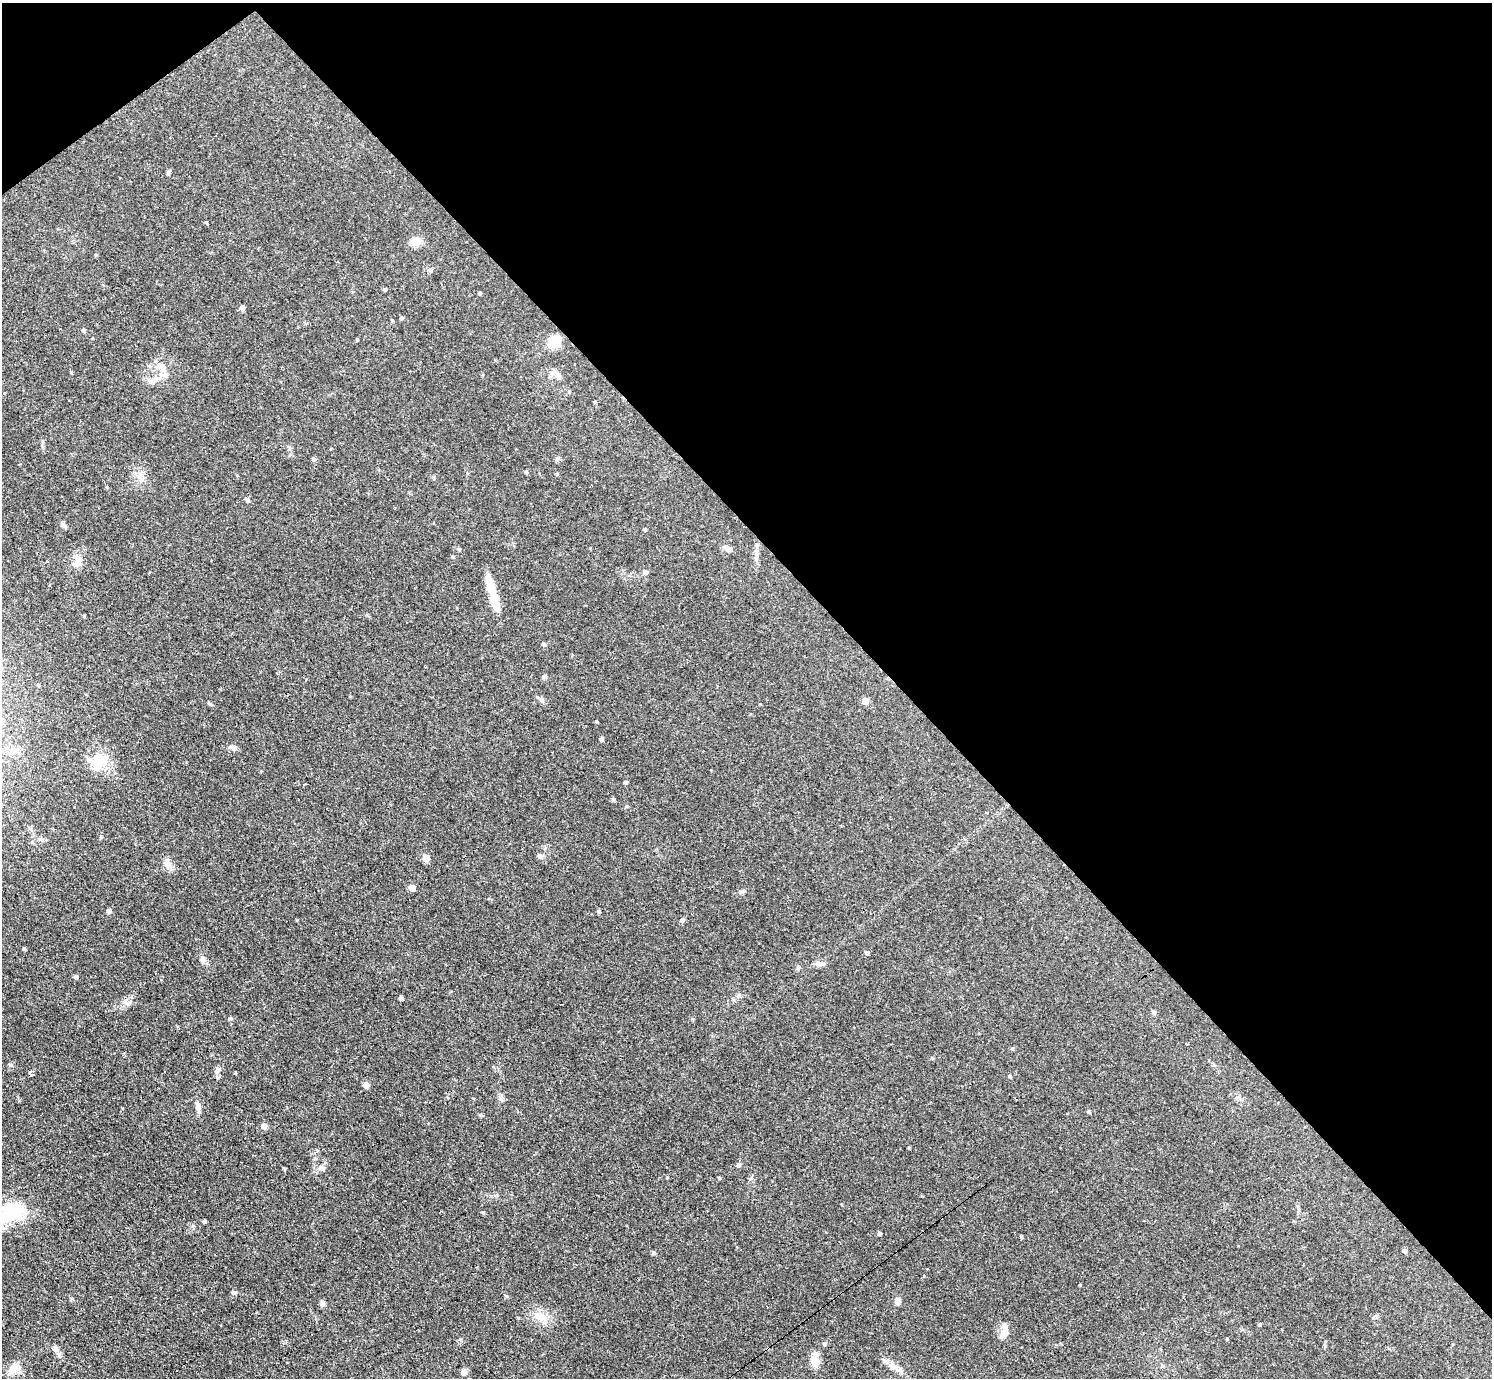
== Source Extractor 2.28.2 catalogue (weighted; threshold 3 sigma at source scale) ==
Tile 3 of 4 x 4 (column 3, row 1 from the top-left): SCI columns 3042-4531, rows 4457-5832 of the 6126 x 6131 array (HDU 1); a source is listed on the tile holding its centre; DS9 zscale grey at full resolution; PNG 1494 x 1380 px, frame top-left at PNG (2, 3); no overlay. Shown black and unused: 41% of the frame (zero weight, under 3 of 4 exposures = <1% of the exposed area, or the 3 px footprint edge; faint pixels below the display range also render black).
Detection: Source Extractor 2.28.2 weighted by HDU 2 'WHT'; one run over the whole footprint, this tile lists its part. Background 0.0738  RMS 0.006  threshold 0.027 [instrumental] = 3 sigma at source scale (4.5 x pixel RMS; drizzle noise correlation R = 1.50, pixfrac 1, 0.05/0.05 arcsec/px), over >= 5 px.
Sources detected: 90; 3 inside a brighter object's white glare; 1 cosmic-ray / hot-pixel residue — not listed; the other 86 listed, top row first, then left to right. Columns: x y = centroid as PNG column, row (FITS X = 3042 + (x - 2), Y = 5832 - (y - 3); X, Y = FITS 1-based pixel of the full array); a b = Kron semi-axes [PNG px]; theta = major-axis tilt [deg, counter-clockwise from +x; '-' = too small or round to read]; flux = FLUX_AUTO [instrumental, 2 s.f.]
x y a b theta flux
168 172 7 4 55 0.97
206 222 3 3 - 3.7
416 241 11 9 15 6.6
430 270 6 5 - 1.5
384 289 4 4 - 0.85
480 293 4 4 - 0.67
242 307 5 5 - 1.9
401 318 4 4 - 0.91
392 320 4 3 - 0.53
83 330 5 5 - 1.1
357 339 4 3 - 0.52
554 341 10 7 29 21
161 367 17 12 -37 7.4
556 375 17 7 -33 3.4
153 380 18 8 22 5.2
595 402 4 3 - 0.57
314 459 5 5 - 1.1
557 474 4 4 - 0.62
433 477 5 4 - 0.98
247 500 7 4 -46 0.88
63 525 9 6 -32 1.8
645 529 4 3 - 0.78
728 548 11 7 -33 2.5
459 549 4 4 - 0.74
452 556 5 4 - 0.69
78 559 12 11 - 4.9
645 572 6 5 - 1.8
490 586 27 9 -72 13
543 644 5 4 - 1
545 676 6 5 - 0.93
865 701 6 6 - 4.2
596 721 4 3 - 0.51
601 739 5 4 - 1.2
233 748 10 6 -28 1.9
99 758 21 15 -18 14
625 782 6 4 69 0.75
613 800 6 4 -72 0.74
32 842 4 4 - 0.66
540 856 8 5 -13 1.7
426 858 5 5 - 9.7
167 863 16 8 -65 3.9
412 888 5 5 - 6.2
741 892 8 5 21 1.3
109 911 5 4 - 2
599 911 6 4 72 0.64
682 920 6 5 - 1.2
24 948 4 3 - 0.84
867 952 5 4 - 1.4
203 960 10 7 84 2
818 963 7 4 89 1.2
798 967 7 5 74 1.1
76 977 5 4 - 1.1
401 998 4 4 - 1.4
125 1001 7 4 73 1.4
1154 1012 7 4 -50 1.1
230 1018 5 3 - 0.75
1012 1048 5 3 - 0.64
218 1069 7 6 - 1.5
31 1074 5 4 - 19
1009 1076 4 4 - 0.74
366 1085 5 5 - 3.6
501 1099 7 7 - 1.6
198 1106 12 6 -79 2.8
1089 1111 5 4 - 0.69
264 1126 6 6 - 2.6
738 1165 6 5 - 1.2
322 1168 9 7 -8 2.2
719 1177 5 3 - 0.52
483 1212 5 4 - 0.8
6 1214 20 11 70 24
204 1221 4 3 - 1.1
879 1233 5 4 - 1.3
1021 1236 4 4 - 0.59
1404 1251 5 4 - 1.6
654 1253 5 5 - 0.85
898 1301 8 6 87 2.9
323 1303 6 6 - 1.2
540 1316 16 11 11 6.9
1260 1324 5 3 - 0.57
1004 1332 19 8 71 4.9
824 1344 6 5 - 0.94
55 1349 10 6 -56 2.6
815 1361 15 8 -84 8
894 1366 18 8 -19 4.7
13 1368 15 9 52 7.5
464 1372 8 7 - 2
Overlapping masked pixels (flux is a lower limit): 1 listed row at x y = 31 1074
Isophote crosses this tile's border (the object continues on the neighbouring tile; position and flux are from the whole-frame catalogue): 1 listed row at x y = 6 1214
Unlisted compact peaks at least as high as the median listed source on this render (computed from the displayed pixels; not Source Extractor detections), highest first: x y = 233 1293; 667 1177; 11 1065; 297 920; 1080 1285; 480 1115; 909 1148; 101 836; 932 1058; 739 994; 283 1168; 506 1296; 460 1339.